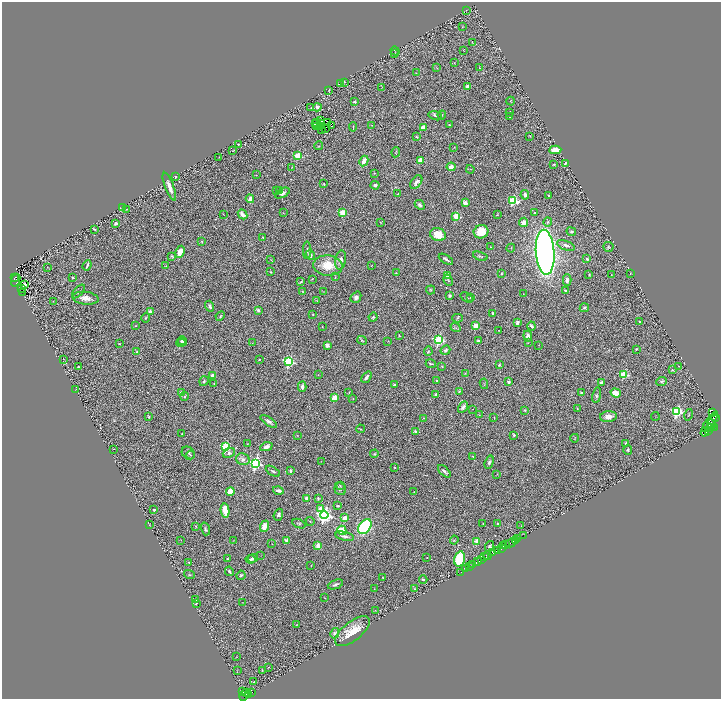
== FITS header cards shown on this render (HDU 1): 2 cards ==
NAXIS1  =                 1438
NAXIS2  =                 1393

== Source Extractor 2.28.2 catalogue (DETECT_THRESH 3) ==
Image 1438 x 1393 px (HDU 1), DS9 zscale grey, zoomed out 1/2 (1 PNG px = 2 x 2 image px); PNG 723 x 701 px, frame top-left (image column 2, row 1393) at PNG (2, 2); each listed source drawn as its Kron ellipse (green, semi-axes under 4 px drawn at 4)
Background 0.78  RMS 0.069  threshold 0.207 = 3 sigma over >= 5 px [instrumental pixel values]
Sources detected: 384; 42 cannot appear on this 1/2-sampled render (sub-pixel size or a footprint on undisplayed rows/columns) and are neither listed nor drawn; the other 342 listed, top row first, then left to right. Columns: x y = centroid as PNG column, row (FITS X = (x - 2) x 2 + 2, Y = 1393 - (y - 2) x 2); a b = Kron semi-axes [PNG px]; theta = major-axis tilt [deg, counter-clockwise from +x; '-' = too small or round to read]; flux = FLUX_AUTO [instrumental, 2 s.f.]
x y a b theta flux
466 10 2 1 - 3.5
462 27 3 2 - 7.1
472 42 3 2 - 4.4
464 50 4 2 - 6
395 51 5 1 - 5.1
395 53 4 1 - 4.5
454 63 2 1 - 3.7
437 68 3 2 - 6.4
479 68 3 2 - 7.6
416 73 2 1 - 3.4
345 82 3 2 - 7.4
341 84 3 2 - 7.3
467 86 4 3 - 52
382 87 3 2 - 6.2
329 90 3 3 - 7.5
510 101 4 2 - 7.5
354 102 3 2 - 20
317 107 4 3 - 56
311 108 3 2 - 6.6
510 112 3 1 - 4.9
442 115 4 2 - 11
435 116 7 4 -15 25
510 117 2 2 - 9
320 120 3 2 - 4
317 122 2 1 - 9.5
327 122 3 2 - 8.2
316 124 3 1 - 23
320 124 2 1 - 16
372 125 3 2 - 7.2
449 125 3 2 - 12
316 126 2 1 - 11
321 126 2 1 - 1.7
331 126 2 1 - 7.2
353 127 5 3 - 11
423 127 3 3 - 120
322 129 2 1 - 18
325 129 3 1 - 5.1
530 136 3 2 - 6
416 137 3 2 - 14
238 144 2 2 - 13
319 146 4 2 - 7.9
454 147 3 2 - 7.4
233 150 3 1 - 4.7
555 150 6 4 4 170
396 152 5 1 - 9
298 156 3 3 - 550
219 157 2 2 - 4.7
420 160 3 2 - 230
364 161 5 3 - 95
566 163 3 3 - 23
553 164 2 2 - 10
292 167 3 2 - 6.4
451 167 4 4 - 99
470 169 4 2 - 9.1
374 173 3 3 - 8.9
256 175 2 2 - 4.2
176 176 2 2 - 18
416 182 7 5 53 53
324 184 3 3 - 9.6
375 185 4 3 - 26
169 187 15 4 -69 110
276 191 3 3 - 16
280 191 3 3 - 16
282 193 8 4 28 64
398 193 4 2 - 7.7
525 195 5 3 - 39
549 196 2 2 - 56
250 199 4 3 - 59
513 201 4 3 - 1000
465 203 3 3 - 87
420 205 6 4 -42 39
123 208 2 2 - 110
127 209 2 1 - 3.8
283 213 2 1 - 4.4
343 213 3 3 - 490
535 213 3 3 - 12
223 214 2 1 - 4.3
242 214 5 3 - 75
497 214 3 2 - 8.3
456 216 3 3 - 620
380 222 3 2 - 8.9
524 222 5 4 - 70
548 222 4 4 - 21
116 223 2 2 - 120
95 229 3 2 - 10
481 232 7 6 - 260
571 232 5 4 - 23
438 235 8 6 -18 230
263 237 3 2 - 12
202 242 3 2 - 14
566 245 9 4 -21 57
490 247 2 2 - 9.7
608 247 5 5 - 20
511 248 4 2 - 6.4
307 250 9 4 -89 34
180 252 6 4 63 140
545 252 22 9 -86 9100
310 255 5 3 - 54
172 256 4 2 - 12
480 256 7 3 -17 20
446 259 8 2 -31 35
587 259 3 3 - 26
271 260 3 2 - 8.8
341 260 10 5 81 85
87 265 5 2 - 29
328 265 14 10 -5 310
372 265 2 1 - 5.4
166 266 3 3 - 7.9
48 267 4 2 - 5.9
270 271 3 2 - 7.3
396 273 3 2 - 5
501 274 3 3 - 13
630 274 2 2 - 5.2
448 275 3 3 - 120
589 275 3 2 - 11
611 275 2 2 - 5.2
72 277 2 2 - 15
335 277 3 2 - 7.8
14 278 3 1 - 66
312 279 2 2 - 6.1
16 280 6 3 71 14
448 280 6 3 -60 12
567 280 5 4 - 53
301 282 4 2 - 11
25 285 4 3 - 30
22 288 2 1 - 2.3
431 290 5 4 - 14
565 290 2 2 - 44
78 291 8 4 47 35
302 291 3 2 - 7.3
22 292 2 1 - 4.1
324 292 3 2 - 5.9
523 294 2 1 - 3.7
450 296 3 3 - 32
356 297 6 5 - 52
467 297 7 2 -34 9.9
471 297 2 2 - 21
86 298 13 6 -7 120
53 301 3 2 - 6.5
317 301 3 2 - 8.5
210 306 5 3 - 36
584 308 5 3 - 18
258 310 2 2 - 94
150 312 4 3 - 51
492 313 4 2 - 18
313 315 2 2 - 5.3
220 316 5 3 - 16
373 317 4 3 - 18
146 318 4 3 - 13
457 318 5 3 - 15
639 322 2 2 - 17
517 323 3 3 - 53
135 326 2 2 - 5.7
475 326 3 2 - 340
531 326 4 2 - 27
322 327 2 1 - 3.9
456 328 5 2 - 13
499 330 2 2 - 4.1
399 335 2 1 - 7.7
528 336 5 4 - 61
362 340 5 2 - 11
439 340 3 3 - 1600
182 341 5 3 - 23
388 341 2 1 - 3.9
478 341 2 2 - 52
181 343 5 3 - 40
252 343 3 2 - 6.7
528 343 2 2 - 5.4
119 344 3 2 - 8.3
327 345 2 2 - 190
538 345 3 2 - 3.8
636 349 2 2 - 10
445 350 5 4 - 31
428 351 5 3 - 14
137 352 2 2 - 57
63 359 2 1 - 2.9
259 359 2 2 - 16
289 361 4 3 - 1500
431 364 5 2 - 15
499 365 3 3 - 16
442 366 2 2 - 6.9
679 366 4 2 - 9.6
78 367 4 3 - 16
672 370 4 3 - 16
465 373 3 2 - 6.4
624 374 3 3 - 610
212 375 2 2 - 73
318 375 2 1 - 5
366 377 6 3 50 44
436 380 2 2 - 11
204 381 5 3 - 19
662 381 5 4 - 22
508 382 3 3 - 49
601 383 3 2 - 46
214 384 3 2 - 9.2
484 384 5 2 - 9.2
394 385 4 2 - 18
302 387 5 4 - 48
75 389 2 1 - 3.3
459 391 4 3 - 15
181 393 2 2 - 140
349 393 3 3 - 8.6
581 393 3 3 - 11
616 393 5 4 - 180
436 394 4 3 - 34
597 395 8 4 80 27
185 396 4 3 - 20
335 398 3 2 - 430
353 399 2 2 - 5.3
463 407 6 4 60 50
473 409 2 2 - 3.6
577 409 3 2 - 9.3
525 410 3 2 - 12
677 411 4 3 - 1900
713 412 2 1 - 410
479 415 4 2 - 7.1
689 415 6 2 76 11
655 416 4 2 - 5.7
148 417 3 3 - 12
494 417 2 2 - 5.9
608 417 8 5 5 100
715 417 4 3 - 270
423 418 3 2 - 6.9
269 421 10 4 -35 47
710 422 12 3 56 1200
711 425 5 4 - 1900
708 427 6 3 -58 1200
714 427 2 1 - 48
711 428 2 1 - 400
360 429 4 2 - 9.6
708 430 4 2 - 1400
416 431 2 2 - 120
705 432 4 3 - 1600
182 434 2 1 - 8.1
298 435 2 2 - 4.7
514 435 2 2 - 42
575 438 4 1 - 4.8
626 443 2 2 - 50
247 444 3 3 - 10
226 447 4 4 - 810
266 447 6 4 24 84
113 449 2 1 - 6.8
628 450 5 4 - 24
188 453 7 5 -45 30
229 453 6 5 - 31
374 454 4 4 - 14
190 455 4 3 - 11
473 457 4 2 - 11
243 459 7 6 - 63
321 461 2 1 - 3.3
489 462 7 4 72 28
255 463 4 4 - 3000
394 467 2 1 - 8.5
273 471 8 3 -30 24
290 471 3 2 - 21
444 471 8 3 -44 30
497 474 4 2 - 6.9
340 486 4 3 - 11
340 489 6 5 - 28
278 491 5 2 - 37
230 492 4 3 - 230
414 492 3 2 - 6.2
307 498 3 3 - 80
318 498 4 3 - 22
338 506 4 3 - 14
320 509 3 3 - 200
154 510 2 2 - 47
225 511 7 4 -79 280
278 515 6 4 69 40
324 515 4 4 - 4600
345 518 2 2 - 270
310 521 4 3 - 14
483 523 2 1 - 6.4
299 524 7 4 -25 21
498 524 4 3 - 16
150 525 4 1 - 5.6
196 526 3 2 - 10
264 526 6 4 71 140
521 526 2 1 - 3.9
365 527 8 5 53 1600
205 529 6 3 -73 23
342 530 5 3 - 240
345 536 9 3 -12 53
523 536 2 1 - 56
518 538 4 2 - 220
181 540 2 1 - 3
234 540 3 2 - 6.6
287 540 4 3 - 66
454 540 4 4 - 16
516 540 2 1 - 45
477 541 2 2 - 230
511 543 6 2 30 890
272 544 2 1 - 4.1
503 545 3 2 - 290
506 545 3 2 - 310
318 546 3 3 - 98
489 546 5 4 - 26
501 549 2 1 - 170
497 551 4 2 - 130
493 552 4 2 - 390
260 555 2 1 - 4.6
487 556 4 3 - 1300
484 557 2 1 - 75
253 558 5 4 - 40
427 558 2 2 - 7.3
227 559 2 2 - 13
250 559 5 4 - 26
460 559 7 5 75 710
482 560 2 2 - 390
188 562 2 2 - 6.9
478 562 3 2 - 570
311 565 2 1 - 6.3
473 565 2 2 - 340
469 567 2 1 - 220
465 569 2 1 - 26
229 571 5 3 - 27
461 572 2 1 - 6.7
189 575 5 3 - 13
241 575 4 4 - 24
382 578 2 2 - 7.5
423 580 4 2 - 16
335 584 8 3 21 40
374 589 4 1 - 6.5
415 589 3 3 - 16
325 598 3 2 - 6.7
196 599 2 2 - 16
242 602 2 2 - 4
196 603 3 2 - 12
375 610 3 2 - 7.1
296 625 2 1 - 3.9
352 631 21 9 38 280
335 633 5 4 - 33
236 657 2 1 - 2.8
268 667 2 2 - 8.9
237 670 3 2 - 4.9
262 670 4 2 - 8.8
254 682 2 2 - 20
243 691 4 3 - 130
247 692 2 1 - 78
251 693 3 2 - 88
248 694 2 2 - 81
244 695 6 2 67 120
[42 sub-pixel or undisplayed-footprint detections neither listed nor drawn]